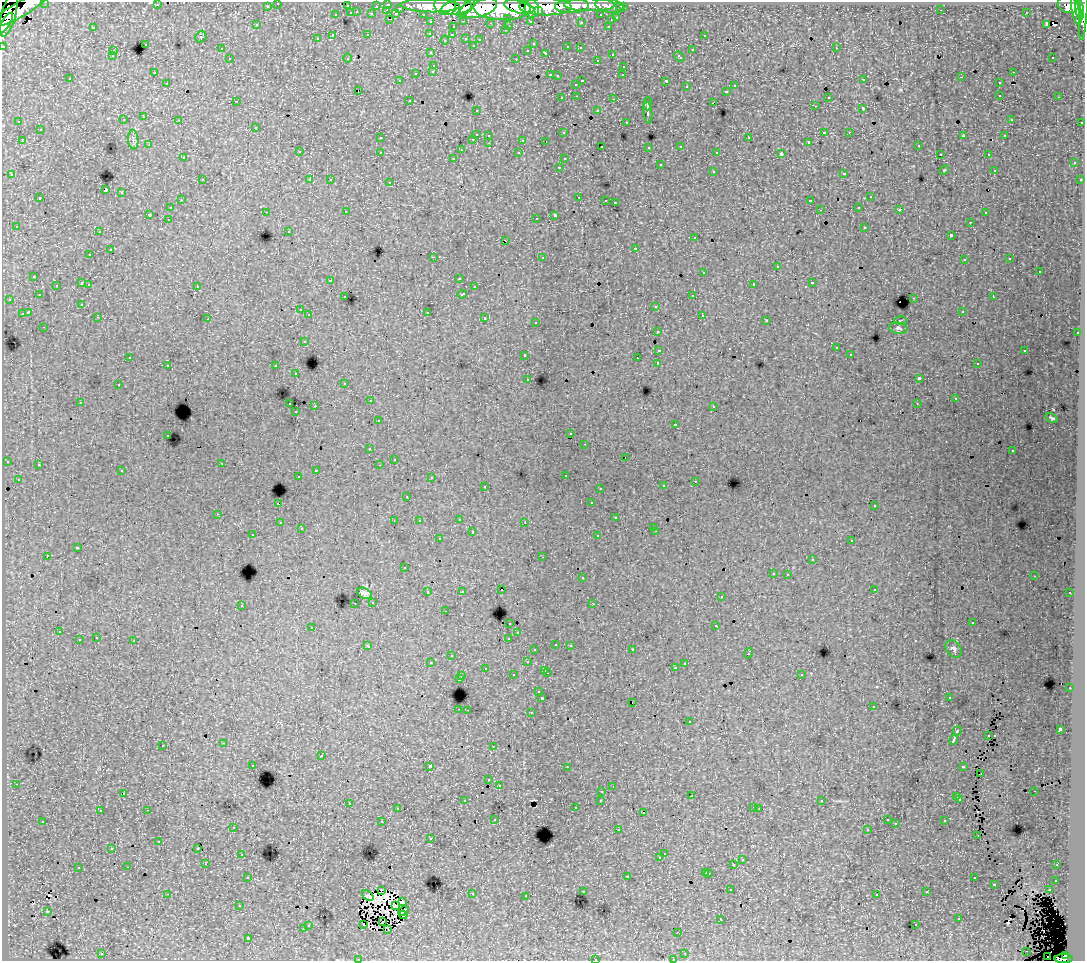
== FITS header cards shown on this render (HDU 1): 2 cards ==
NAXIS1  =                 1083
NAXIS2  =                  959

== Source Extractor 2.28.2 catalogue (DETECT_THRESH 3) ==
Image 1083 x 959 px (HDU 1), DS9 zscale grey, 1 PNG px = 1 image px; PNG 1087 x 963 px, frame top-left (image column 1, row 959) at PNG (2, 2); each listed source drawn as its Kron ellipse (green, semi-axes under 4 px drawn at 4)
Background 129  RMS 1.1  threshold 3.15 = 3 sigma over >= 5 px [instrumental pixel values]
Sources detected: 485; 6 with non-positive FLUX_AUTO (blend fragments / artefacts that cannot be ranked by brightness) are neither listed nor drawn; the other 479 listed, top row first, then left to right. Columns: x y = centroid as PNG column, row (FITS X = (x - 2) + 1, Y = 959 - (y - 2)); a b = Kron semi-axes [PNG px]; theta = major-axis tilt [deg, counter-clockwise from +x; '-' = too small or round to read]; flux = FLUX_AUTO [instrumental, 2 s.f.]
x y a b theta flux
45 2 3 2 - 3600
278 3 3 3 - 2400
388 4 3 3 - 4000
157 5 2 2 - 67
445 5 11 9 -26 180000
590 5 25 6 0 64000
1068 5 10 8 -16 120000
267 6 3 3 - 1900
347 6 3 3 - 1100
376 6 3 2 - 1100
430 6 29 6 -1 250000
572 6 17 7 3 130000
610 6 15 6 -11 28000
1083 6 34 3 87 160000
457 7 15 7 8 240000
519 7 15 6 -13 290000
545 7 26 8 0 460000
620 7 3 3 - 1200
623 7 3 3 - 2200
400 8 3 3 - 940
466 8 11 4 43 110000
478 8 19 9 15 420000
502 8 28 11 -2 730000
21 9 32 7 31 310000
532 9 9 7 -76 200000
1080 9 10 3 -82 150000
387 10 3 2 - 350
941 10 2 2 - 56
538 11 4 3 - 66000
1076 11 14 4 -78 200000
357 12 3 2 - 340
351 13 3 3 - 880
1026 13 2 2 - 40
372 14 3 3 - 1100
396 14 4 3 - 860
423 14 3 2 - 1900
9 15 22 7 75 220000
336 15 3 3 - 520
601 15 3 3 - 1400
508 18 3 3 - 1200
617 18 3 3 - 540
389 19 3 2 - 340
611 20 3 3 - 370
464 21 3 2 - 410
530 21 3 3 - 1400
431 22 3 3 - 1800
581 22 3 3 - 180
6 23 11 3 58 140000
491 23 3 2 - 89
1047 24 4 3 - 870
257 25 3 3 - 89
509 26 3 2 - 420
608 26 3 2 - 360
93 27 3 3 - 700
453 27 3 3 - 320
505 30 3 3 - 270
430 33 3 3 - 270
368 35 3 3 - 560
452 35 3 3 - 200
704 35 3 3 - 290
333 36 3 3 - 1500
201 37 6 5 - 100
466 38 3 3 - 430
317 39 3 3 - 200
480 39 3 3 - 190
445 40 4 4 - 69
145 44 3 3 - 520
533 44 3 3 - 160
473 45 3 3 - 200
3 46 3 3 - 4900
568 47 3 3 - 390
580 48 3 3 - 240
836 48 3 2 - 270
221 49 3 3 - 210
528 50 3 3 - 190
692 50 3 3 - 560
113 51 3 3 - 330
431 53 3 3 - 170
546 53 4 3 - 540
612 54 3 3 - 420
112 56 3 3 - 150
679 57 6 3 -43 580
1053 57 3 2 - 210
347 58 5 3 - 75
230 59 3 3 - 190
516 59 3 2 - 630
597 60 3 3 - 310
434 65 3 3 - 430
624 66 3 3 - 300
433 71 3 3 - 220
1013 72 3 2 - 330
154 73 3 3 - 250
416 73 3 3 - 490
550 75 3 2 - 510
623 75 3 2 - 120
557 76 3 3 - 180
962 77 3 2 - 66
70 78 3 2 - 120
864 80 3 3 - 190
399 81 3 2 - 140
582 81 3 2 - 590
666 81 4 3 - 1300
167 83 3 2 - 260
999 83 3 3 - 260
576 84 3 3 - 340
735 86 3 3 - 370
687 87 3 3 - 300
358 90 3 2 - 170
727 91 3 3 - 370
1000 95 3 2 - 320
577 96 3 2 - 210
828 97 3 3 - 260
1059 97 3 2 - 190
562 98 3 3 - 330
614 99 3 2 - 490
409 100 3 2 - 310
236 101 3 2 - 95
713 103 4 2 - 540
648 104 6 2 88 2500
815 106 3 2 - 160
863 109 3 3 - 1100
476 110 3 2 - 230
598 111 3 3 - 310
648 113 11 3 -83 3100
144 117 3 3 - 320
1011 119 3 3 - 200
123 120 3 3 - 260
179 120 3 2 - 260
19 122 3 2 - 140
626 122 3 3 - 200
1082 122 3 2 - 670
256 127 3 3 - 400
40 130 3 3 - 370
824 132 3 3 - 850
849 132 3 2 - 160
563 133 3 3 - 130
476 134 3 3 - 970
489 135 3 3 - 280
963 136 4 2 - 710
1005 136 3 3 - 140
380 138 3 3 - 200
749 138 3 3 - 440
473 139 3 2 - 350
133 140 10 5 -85 210
523 140 3 3 - 860
22 141 3 2 - 380
546 141 2 2 - 47
809 142 3 3 - 150
489 143 3 2 - 390
149 145 3 3 - 200
602 146 3 3 - 170
681 146 3 3 - 330
918 146 3 3 - 350
649 147 3 3 - 210
461 150 3 2 - 83
299 152 3 3 - 420
380 152 3 3 - 340
717 152 3 3 - 170
519 153 3 3 - 320
781 154 4 3 - 2100
940 154 3 2 - 150
988 154 3 2 - 320
183 158 3 3 - 160
454 158 3 3 - 180
564 159 3 3 - 120
1074 163 3 3 - 400
660 165 3 3 - 630
559 167 3 2 - 250
944 170 5 4 - 67
994 170 3 3 - 170
713 171 3 3 - 340
844 173 3 3 - 410
12 175 3 3 - 340
202 180 3 2 - 280
310 180 3 3 - 180
330 180 2 2 - 57
1080 180 3 3 - 300
390 182 3 2 - 420
106 190 3 3 - 8200
122 193 3 3 - 590
579 197 3 2 - 350
870 197 3 3 - 430
40 198 3 3 - 470
181 200 3 2 - 260
606 200 3 2 - 160
810 201 3 3 - 1600
615 202 3 2 - 120
859 207 3 2 - 160
170 208 3 3 - 280
820 210 3 3 - 48
899 210 3 3 - 230
266 212 3 2 - 150
346 212 3 2 - 180
985 213 3 2 - 210
150 214 3 3 - 1400
555 215 4 3 - 1900
536 218 3 2 - 200
168 219 3 2 - 170
970 222 3 2 - 170
16 226 3 3 - 190
865 227 3 3 - 460
289 231 3 3 - 140
99 232 3 2 - 280
951 235 3 3 - 1200
695 238 3 3 - 180
506 241 3 2 - 140
636 248 3 3 - 790
110 250 3 3 - 650
90 255 3 3 - 260
433 257 3 2 - 740
542 257 3 3 - 470
1010 259 3 3 - 270
964 260 3 2 - 160
777 267 3 3 - 940
1039 271 3 3 - 580
704 272 3 3 - 570
34 276 3 3 - 320
459 278 3 3 - 170
330 280 3 3 - 200
82 283 3 3 - 930
812 283 3 3 - 670
89 284 3 2 - 400
754 284 4 3 - 1800
56 285 3 2 - 270
197 286 3 3 - 190
474 287 3 3 - 290
462 294 5 3 - 540
39 295 3 3 - 250
693 295 3 3 - 350
345 297 3 3 - 260
993 297 3 2 - 230
914 298 3 2 - 550
9 299 3 2 - 230
82 304 3 3 - 160
656 306 3 3 - 460
300 310 3 3 - 220
962 311 3 3 - 230
28 312 4 3 - 1800
427 312 3 3 - 640
22 314 4 3 - 640
309 315 3 3 - 320
702 315 3 3 - 290
98 317 3 2 - 260
485 318 3 3 - 590
208 319 3 2 - 74
767 320 3 2 - 130
900 320 6 2 5 56
536 322 3 3 - 230
44 327 3 2 - 180
898 328 9 5 -7 170
658 331 3 3 - 330
1077 333 3 2 - 330
304 341 3 3 - 480
836 348 3 3 - 270
659 350 4 3 - 1100
1025 350 3 3 - 540
850 354 3 2 - 180
525 355 3 3 - 360
130 357 3 3 - 140
637 358 2 2 - 120
658 363 3 3 - 2700
977 364 3 2 - 160
168 365 3 3 - 410
276 366 3 3 - 430
296 374 3 3 - 230
528 379 3 3 - 180
919 379 4 3 - 2600
345 383 3 3 - 160
118 385 3 2 - 260
955 399 3 3 - 110
370 401 3 2 - 240
80 402 3 3 - 190
290 404 3 2 - 410
917 404 3 3 - 59
315 406 3 2 - 800
714 406 3 3 - 280
296 412 3 3 - 130
1052 418 6 4 -33 130
378 421 3 3 - 260
675 424 3 3 - 260
571 433 3 3 - 140
168 435 3 2 - 290
585 444 3 2 - 170
370 449 3 2 - 200
1012 451 3 3 - 170
625 457 3 2 - 42
394 459 2 2 - 56
7 461 3 3 - 250
222 463 2 2 - 260
38 464 3 3 - 210
379 465 3 2 - 140
316 470 3 2 - 440
122 471 3 3 - 270
565 475 3 3 - 230
298 476 2 2 - 150
431 478 3 3 - 200
18 479 3 3 - 210
695 481 3 2 - 240
485 486 3 2 - 340
663 486 3 3 - 220
600 488 3 2 - 200
407 496 3 3 - 140
591 503 3 3 - 180
278 504 3 3 - 1000
874 506 3 3 - 130
218 514 3 2 - 220
616 518 3 3 - 330
459 519 3 3 - 400
394 521 2 2 - 72
419 521 3 2 - 120
525 522 3 2 - 120
280 523 3 3 - 240
654 527 3 3 - 230
301 529 3 3 - 180
656 531 3 2 - 190
472 532 3 3 - 620
253 535 3 2 - 140
598 536 3 3 - 390
439 539 3 3 - 330
852 540 3 3 - 400
77 548 4 3 - 1100
47 556 3 3 - 1400
543 557 3 2 - 210
812 559 4 2 - 51
404 568 3 3 - 170
773 573 3 3 - 360
788 574 3 3 - 280
1034 576 2 2 - 47
582 578 3 3 - 400
874 589 3 3 - 330
501 590 3 2 - 99
462 591 3 3 - 160
428 592 3 3 - 410
364 593 8 5 -28 280
1070 593 3 3 - 290
721 597 3 3 - 270
373 602 3 3 - 320
355 603 3 2 - 130
593 603 3 2 - 98
241 605 3 3 - 290
445 611 3 2 - 150
510 623 3 3 - 440
972 623 3 2 - 130
716 626 3 3 - 630
312 627 3 3 - 320
59 632 3 2 - 230
518 633 3 2 - 170
96 638 3 2 - 250
509 638 4 3 - 550
79 640 3 3 - 600
134 641 3 3 - 800
556 644 3 3 - 260
570 645 3 3 - 290
368 646 4 3 - 340
954 649 10 7 -54 230
535 650 3 3 - 240
632 650 3 3 - 340
748 653 5 3 - 760
452 656 3 2 - 230
431 662 3 2 - 56
527 662 3 3 - 430
685 663 3 2 - 230
485 668 3 2 - 200
675 668 3 3 - 190
545 670 3 2 - 370
547 673 3 2 - 490
801 674 3 3 - 340
513 675 3 3 - 360
462 676 3 2 - 300
459 679 4 3 - 1100
1070 688 3 2 - 240
539 692 3 3 - 180
949 697 3 2 - 120
542 698 3 3 - 1800
633 702 2 2 - 54
873 707 3 2 - 140
459 709 3 2 - 440
467 710 2 2 - 330
531 712 3 2 - 390
689 722 3 3 - 400
1060 729 4 3 - 2900
957 731 5 3 - 1000
988 736 2 2 - 68
954 740 5 3 - 3300
224 743 3 2 - 360
163 745 3 3 - 430
493 746 2 2 - 46
321 756 3 3 - 610
253 765 3 2 - 180
430 766 3 3 - 3700
963 766 4 3 - 620
567 767 3 2 - 140
981 774 4 2 - 81
489 780 3 3 - 250
16 784 3 2 - 170
499 785 3 3 - 230
613 786 3 2 - 110
602 791 3 2 - 280
1034 791 3 2 - 200
123 793 3 2 - 190
691 796 2 2 - 59
957 797 3 3 - 640
960 799 3 3 - 220
601 800 3 3 - 240
465 801 3 3 - 260
822 801 3 2 - 89
349 803 3 3 - 330
754 807 3 2 - 240
576 808 3 3 - 230
397 809 3 3 - 230
759 809 2 2 - 65
147 810 3 2 - 430
100 811 3 3 - 170
643 813 2 2 - 150
495 819 3 2 - 110
887 820 3 3 - 150
43 821 3 3 - 250
945 821 3 3 - 280
382 822 3 3 - 700
896 824 4 3 - 84
233 827 3 3 - 350
867 829 3 3 - 170
618 830 3 2 - 180
978 835 3 2 - 120
431 838 3 3 - 160
159 841 3 2 - 54
112 848 3 3 - 190
198 848 3 2 - 100
242 854 3 2 - 350
664 854 2 2 - 230
660 858 3 3 - 200
742 860 3 3 - 390
206 864 3 2 - 160
734 865 3 3 - 960
1057 865 3 2 - 110
128 867 3 2 - 190
78 868 3 3 - 420
706 872 3 3 - 430
709 873 3 3 - 580
248 877 3 2 - 290
627 877 3 3 - 610
974 878 3 3 - 370
1056 880 3 3 - 390
994 884 3 3 - 830
381 890 3 2 - 71
731 890 3 2 - 140
1049 890 3 2 - 170
583 891 3 3 - 230
927 892 3 3 - 210
167 894 3 2 - 970
472 894 3 3 - 450
877 895 3 3 - 210
368 896 6 3 -39 230
526 896 3 2 - 140
402 902 3 3 - 65
240 906 3 3 - 170
395 906 4 2 - 82
47 911 4 3 - 60
404 911 5 3 - 120
403 915 4 2 - 46
721 919 3 2 - 92
959 919 3 3 - 460
383 921 3 2 - 35
308 925 3 3 - 360
364 925 2 2 - 100
916 925 3 2 - 230
303 929 3 3 - 440
388 929 3 2 - 61
678 932 2 2 - 45
248 938 3 3 - 1800
1027 951 2 2 - 47
685 953 3 2 - 190
102 954 3 2 - 470
1065 955 4 3 - 42000
1048 957 2 2 - 240
595 959 3 2 - 330
673 959 3 2 - 140
1063 959 9 4 0 110000
358 960 4 2 - 64
At the frame edge (FLAGS 8, measured only in part): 10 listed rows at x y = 45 2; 278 3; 1083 6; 21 9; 6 23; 3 46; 595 959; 673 959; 1063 959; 358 960
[6 non-positive-flux detections neither listed nor drawn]